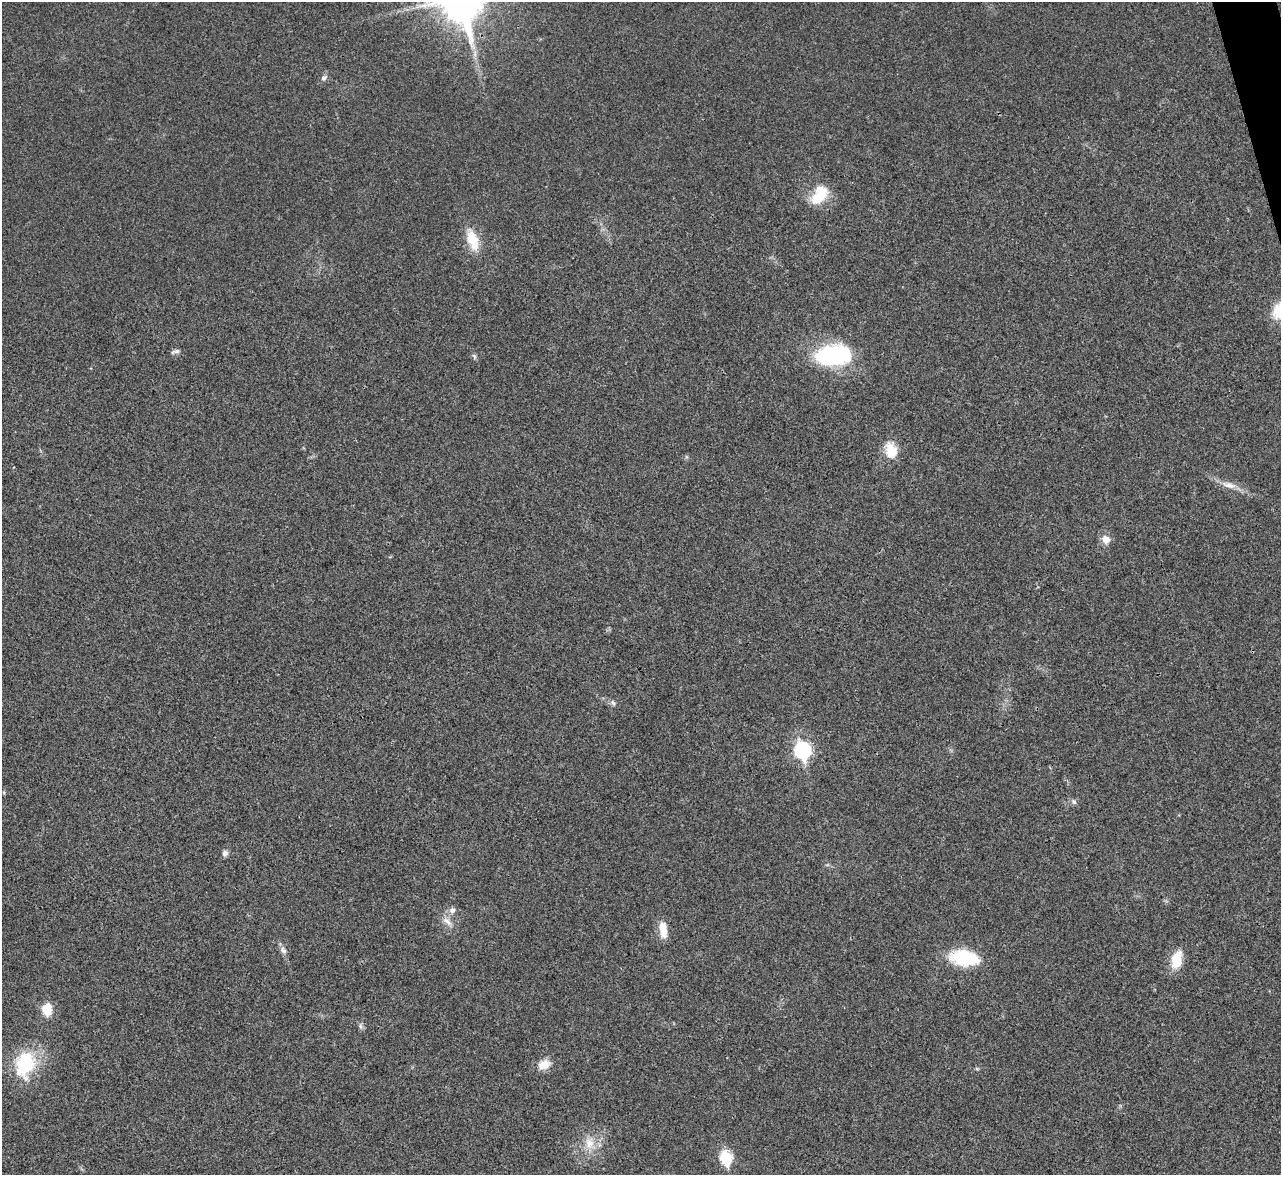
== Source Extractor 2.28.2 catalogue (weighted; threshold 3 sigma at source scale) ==
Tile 10 of 4 x 4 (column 2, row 3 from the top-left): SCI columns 1283-2561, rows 1437-2609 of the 5119 x 5100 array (HDU 1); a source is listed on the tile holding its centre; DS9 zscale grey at full resolution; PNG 1283 x 1177 px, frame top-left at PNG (2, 2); no overlay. Shown black and unused: <1% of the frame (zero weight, under 3 of 4 exposures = <1% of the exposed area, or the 3 px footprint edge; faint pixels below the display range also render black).
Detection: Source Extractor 2.28.2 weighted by HDU 2 'WHT'; one run over the whole footprint, this tile lists its part. Background 0.0221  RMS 0.0044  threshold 0.0197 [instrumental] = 3 sigma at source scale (4.5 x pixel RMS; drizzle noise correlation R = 1.50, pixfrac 1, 0.05/0.05 arcsec/px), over >= 5 px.
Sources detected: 25; all 25 listed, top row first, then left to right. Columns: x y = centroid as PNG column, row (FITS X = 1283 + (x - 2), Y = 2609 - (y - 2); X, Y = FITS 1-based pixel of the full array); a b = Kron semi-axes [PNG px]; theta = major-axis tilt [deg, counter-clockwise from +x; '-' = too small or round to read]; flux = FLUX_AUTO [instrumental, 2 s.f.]
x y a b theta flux
324 78 9 7 49 1.5
819 195 26 16 55 14
472 240 29 13 -72 11
177 351 10 6 7 1.4
833 355 38 20 5 53
474 356 7 5 -75 0.89
891 450 23 15 -79 8.1
1229 485 22 7 -14 4.4
1106 539 11 10 - 3.8
613 703 9 6 -38 1.2
802 750 8 7 - 110
1074 802 8 6 -46 1.3
225 853 8 7 - 1.5
452 910 9 8 - 2
447 921 16 7 -44 3.2
663 930 18 8 -83 7.3
283 950 11 7 -46 1.8
964 958 27 14 -8 28
1177 960 19 10 76 11
47 1009 16 12 -89 6.8
360 1026 9 5 -77 1.1
25 1064 34 25 68 26
544 1064 14 10 24 5.8
590 1143 20 14 -77 7.5
726 1157 7 6 - 41